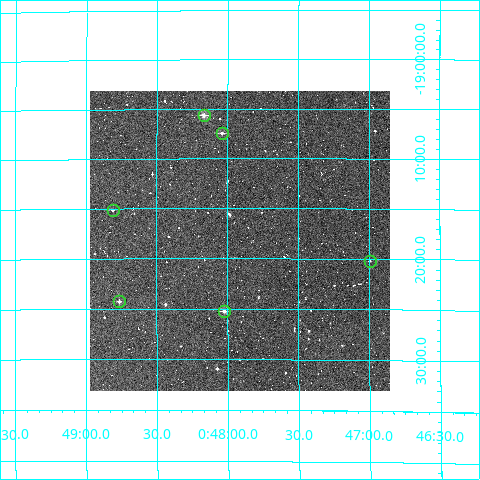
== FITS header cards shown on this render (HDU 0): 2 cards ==
NAXIS1  =                  300
NAXIS2  =                  300

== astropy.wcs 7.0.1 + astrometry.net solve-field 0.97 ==
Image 300 x 300 px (HDU 0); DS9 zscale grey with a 90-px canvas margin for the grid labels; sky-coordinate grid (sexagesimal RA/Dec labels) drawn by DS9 from the SOLVED WCS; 6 Tycho-2 reference stars matched to detected sources circled (green)
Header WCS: RA---TAN/DEC--TAN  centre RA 00:47:55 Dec -19:18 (11.98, -19.30 deg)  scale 6 arcsec/px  FOV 30.0' x 30.0'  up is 0 deg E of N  parity normal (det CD < 0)
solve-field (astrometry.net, Tycho-2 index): VERIFIED the header's WCS against the Tycho-2 star catalogue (verified at 2 index scales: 6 matches each, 0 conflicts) and refined it, rather than solving blind
Solved WCS: RA---TAN-SIP/DEC--TAN-SIP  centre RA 00:47:55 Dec -19:18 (11.98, -19.30 deg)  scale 6 arcsec/px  FOV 30.0' x 29.9'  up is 0 deg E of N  parity normal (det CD < 0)
The solver's refit moves the header's centre by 3.2 arcsec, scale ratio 0.9999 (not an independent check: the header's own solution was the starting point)
Tycho-2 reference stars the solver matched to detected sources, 6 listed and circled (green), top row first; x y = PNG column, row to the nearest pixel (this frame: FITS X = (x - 90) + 1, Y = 300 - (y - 91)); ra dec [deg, ICRS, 3 dp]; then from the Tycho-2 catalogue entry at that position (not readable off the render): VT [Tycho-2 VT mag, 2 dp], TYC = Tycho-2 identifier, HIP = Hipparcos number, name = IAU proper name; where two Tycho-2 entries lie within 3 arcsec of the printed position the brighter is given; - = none
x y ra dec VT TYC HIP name
204 115 12.042 -19.094 10.42 5850-2341-1 - -
222 133 12.010 -19.124 10.97 5850-2287-1 - -
113 210 12.202 -19.253 12.71 5850-2224-1 - -
370 261 11.749 -19.337 12.33 5849-1460-1 - -
119 301 12.191 -19.404 11.56 5850-1898-1 - -
224 311 12.006 -19.421 10.84 5850-2241-1 - -